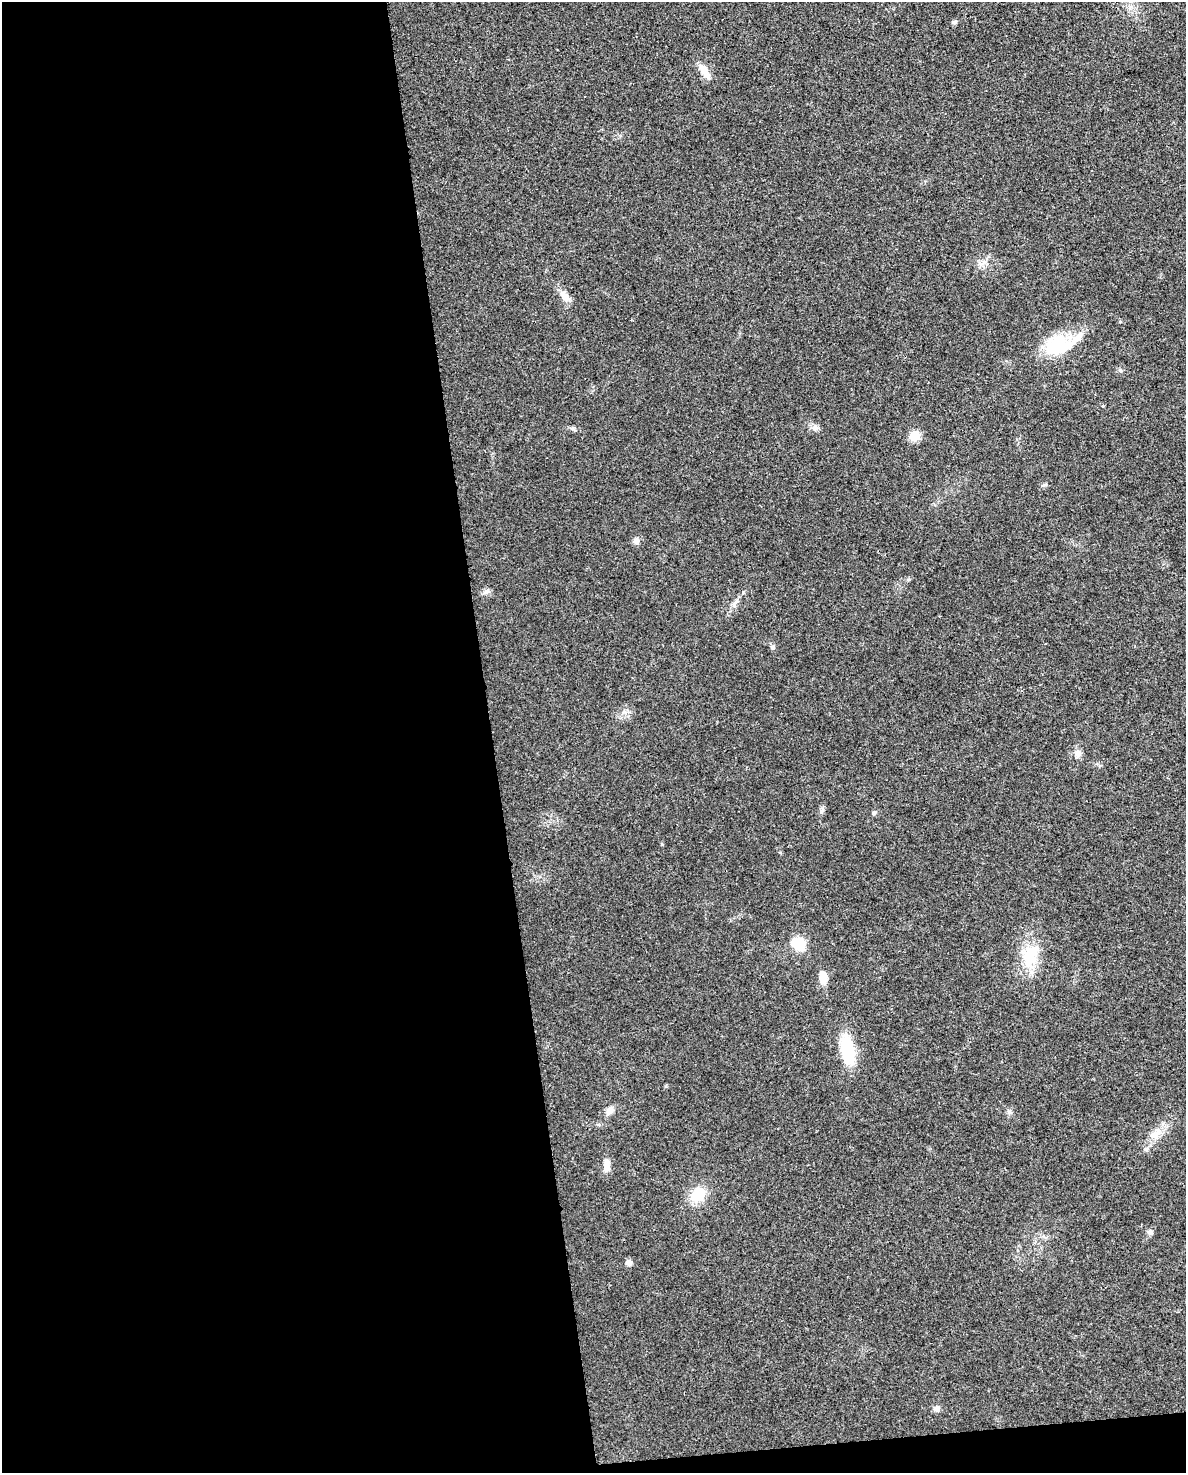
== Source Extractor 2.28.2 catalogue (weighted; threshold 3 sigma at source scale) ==
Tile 9 of 4 x 3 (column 1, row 3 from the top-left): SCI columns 1-1184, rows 21-1491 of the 4736 x 4497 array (HDU 1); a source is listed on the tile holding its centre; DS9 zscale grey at full resolution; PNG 1188 x 1475 px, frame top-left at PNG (2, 2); no overlay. Shown black and unused: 43% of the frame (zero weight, under 3 of 4 exposures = <1% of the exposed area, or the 3 px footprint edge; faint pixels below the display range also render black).
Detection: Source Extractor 2.28.2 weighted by HDU 2 'WHT'; one run over the whole footprint, this tile lists its part. Background 0.0232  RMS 0.003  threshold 0.0136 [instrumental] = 3 sigma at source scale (4.5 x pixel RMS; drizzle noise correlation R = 1.50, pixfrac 1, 0.0396/0.0396 arcsec/px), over >= 5 px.
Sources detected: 25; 1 inside a brighter listed object's ellipse — not listed separately; the other 24 listed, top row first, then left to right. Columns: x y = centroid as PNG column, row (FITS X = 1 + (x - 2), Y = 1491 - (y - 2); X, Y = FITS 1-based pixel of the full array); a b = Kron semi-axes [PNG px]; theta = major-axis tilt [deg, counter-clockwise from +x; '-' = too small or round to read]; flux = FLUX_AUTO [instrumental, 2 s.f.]
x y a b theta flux
954 22 5 5 - 0.87
705 72 21 8 -58 4
565 296 14 9 -58 2.5
1059 346 36 25 13 15
815 427 9 7 16 1.2
915 436 7 6 - 10
636 541 8 7 - 1.2
487 591 8 5 30 0.81
735 603 16 4 49 1.3
772 647 6 5 - 0.55
1077 753 11 8 46 1.5
822 811 9 5 49 0.78
874 813 6 5 - 0.48
798 944 18 12 -46 7.1
1030 955 37 21 74 11
823 978 17 10 -82 3.2
847 1050 34 14 -81 14
610 1110 11 9 56 1.9
1155 1134 21 13 35 4.4
607 1166 19 8 88 2.4
698 1195 20 15 41 7.3
1150 1232 9 6 -27 0.83
629 1263 8 8 - 1.1
936 1409 9 7 -1 1.2
Unlisted compact peaks at least as high as the median listed source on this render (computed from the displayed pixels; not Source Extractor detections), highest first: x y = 573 428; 662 844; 1044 485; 1120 370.